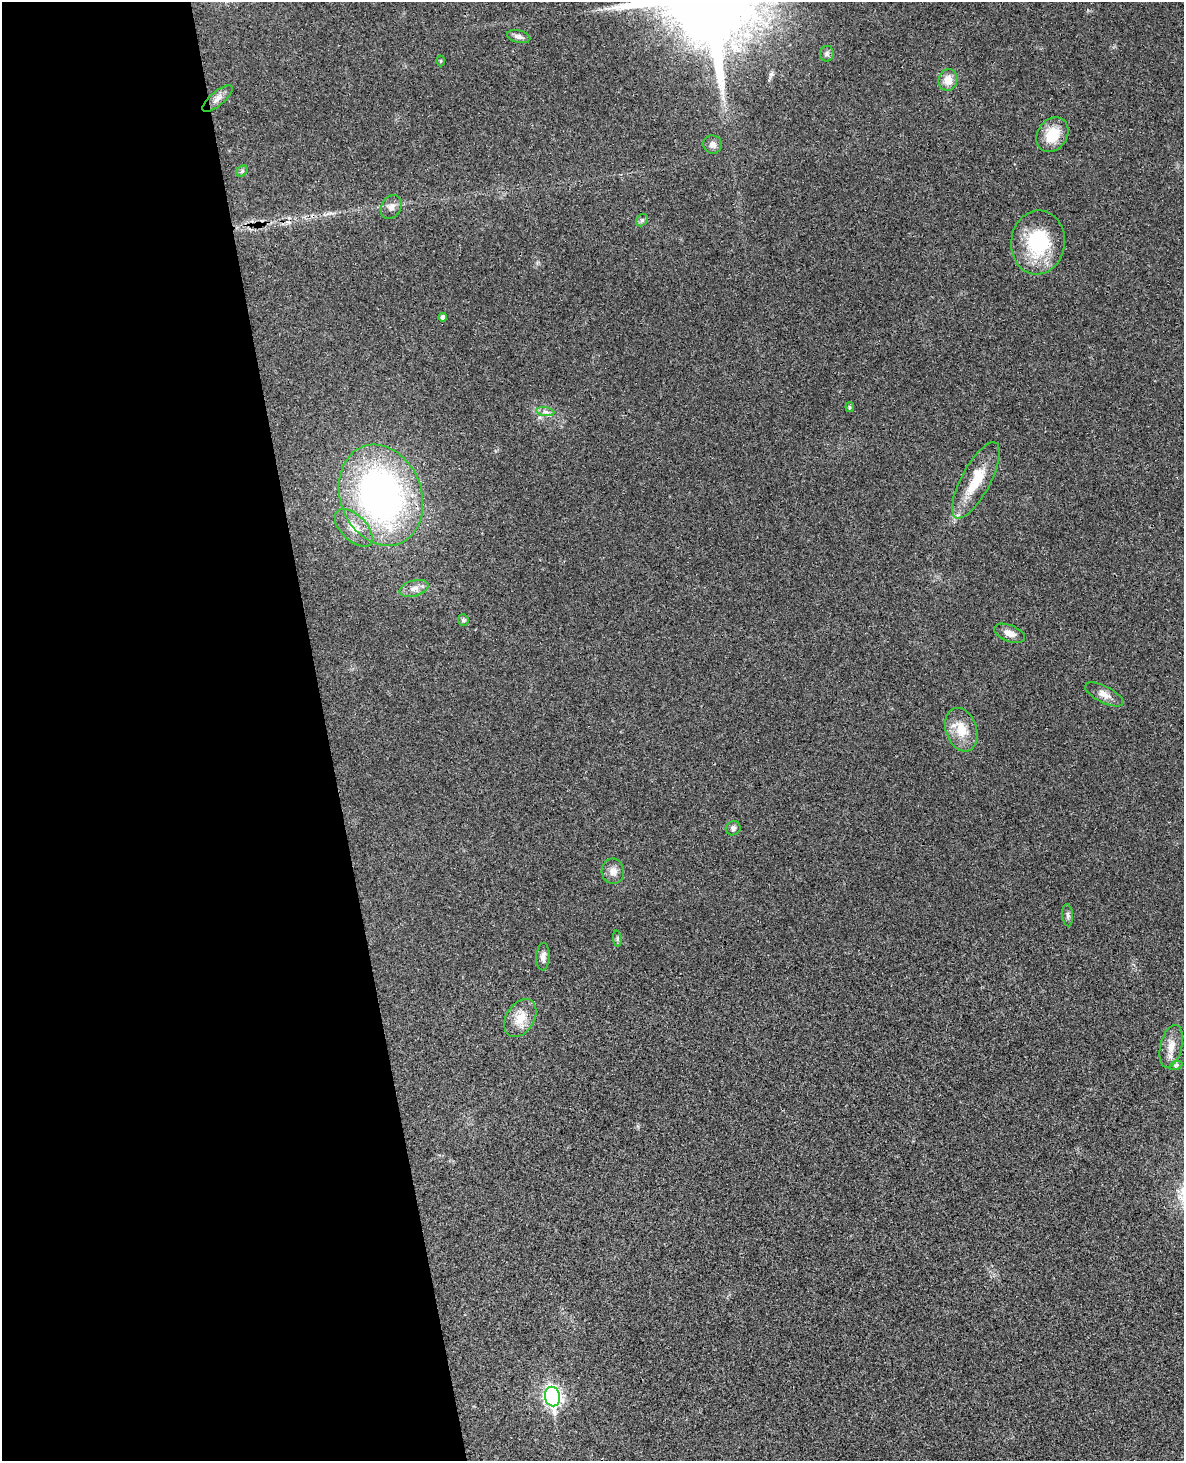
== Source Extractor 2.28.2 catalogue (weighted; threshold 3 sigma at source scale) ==
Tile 5 of 4 x 3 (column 1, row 2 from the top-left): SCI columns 60-1241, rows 1713-3171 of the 4843 x 4777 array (HDU 1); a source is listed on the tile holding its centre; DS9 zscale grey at full resolution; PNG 1186 x 1463 px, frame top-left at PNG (2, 2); each listed source drawn as its Kron ellipse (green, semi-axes under 4 px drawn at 4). Shown black and unused: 28% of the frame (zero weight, under 3 of 4 exposures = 6% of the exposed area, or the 3 px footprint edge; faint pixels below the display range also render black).
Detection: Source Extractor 2.28.2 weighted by HDU 2 'WHT'; one run over the whole footprint, this tile lists its part. Background 0.0328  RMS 0.0041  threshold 0.0186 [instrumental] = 3 sigma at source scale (4.5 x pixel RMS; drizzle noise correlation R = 1.50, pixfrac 1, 0.05/0.05 arcsec/px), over >= 5 px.
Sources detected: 31; all 31 listed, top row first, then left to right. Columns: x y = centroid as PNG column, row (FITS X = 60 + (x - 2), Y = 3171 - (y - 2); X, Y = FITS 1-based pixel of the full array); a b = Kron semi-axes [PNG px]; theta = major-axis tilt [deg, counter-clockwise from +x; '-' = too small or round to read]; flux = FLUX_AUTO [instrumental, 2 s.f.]
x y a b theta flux
519 36 12 6 -13 1.7
827 54 8 6 77 1.1
441 61 5 3 - 0.41
948 80 11 9 77 4.3
217 99 19 7 40 2.6
1052 135 18 14 55 10
713 144 9 9 - 2
242 171 6 5 - 0.7
391 207 12 9 59 2.4
642 220 7 5 46 0.83
1038 242 32 27 84 28
443 317 4 4 - 1.3
850 407 5 4 - 0.46
545 412 9 4 -9 1.3
976 480 42 14 62 13
381 495 52 40 -69 150
354 528 23 12 -45 6.1
414 588 15 7 16 2.8
463 620 6 5 - 0.71
1010 633 16 8 -21 3.1
1104 694 21 8 -27 3.2
961 730 22 15 -70 8.8
733 828 7 7 - 1.2
613 871 13 11 -83 3
1068 915 11 5 -85 1.1
617 939 8 4 -82 0.67
543 957 14 6 87 2
520 1018 21 14 58 7.1
1171 1046 22 10 76 4.9
1176 1065 7 4 18 0.66
552 1396 10 7 -79 130